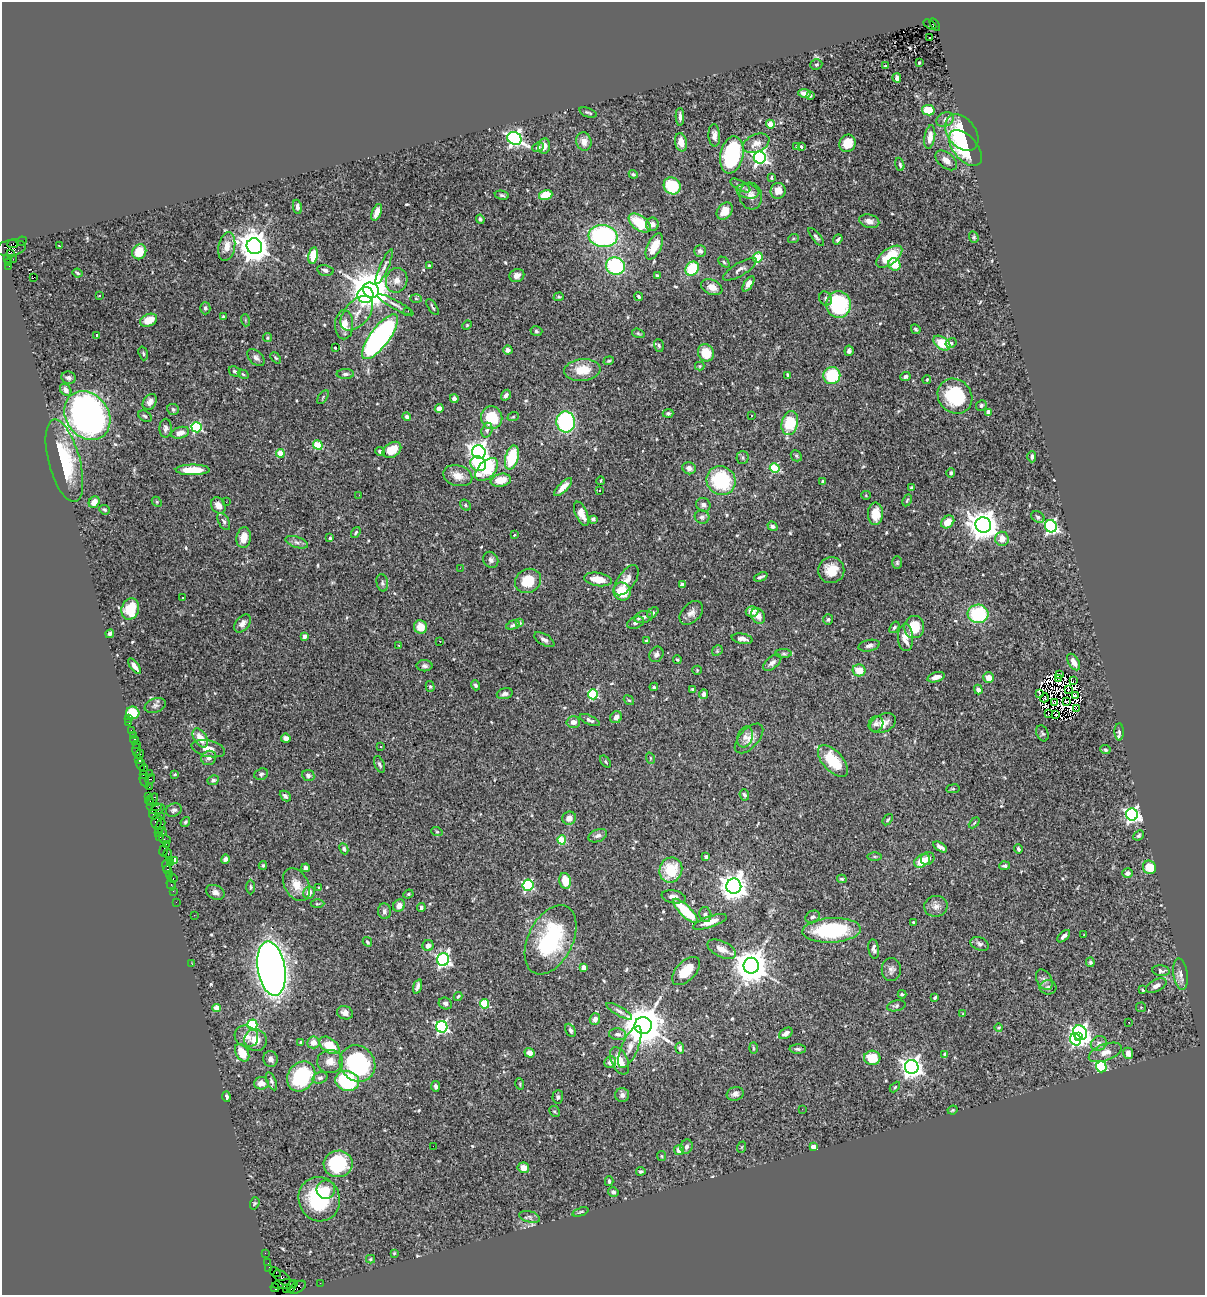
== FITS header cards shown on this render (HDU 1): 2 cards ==
NAXIS1  =                 1203
NAXIS2  =                 1293

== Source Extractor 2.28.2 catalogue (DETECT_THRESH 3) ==
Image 1203 x 1293 px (HDU 1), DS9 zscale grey, 1 PNG px = 1 image px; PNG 1207 x 1297 px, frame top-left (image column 1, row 1293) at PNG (2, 2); each listed source drawn as its Kron ellipse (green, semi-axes under 4 px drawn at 4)
Background 1.45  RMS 0.033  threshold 0.1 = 3 sigma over >= 5 px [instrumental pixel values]
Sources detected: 582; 9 with non-positive FLUX_AUTO (blend fragments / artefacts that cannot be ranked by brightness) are neither listed nor drawn; of the other 573, the 500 brightest by FLUX_AUTO listed and drawn (73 fainter detections omitted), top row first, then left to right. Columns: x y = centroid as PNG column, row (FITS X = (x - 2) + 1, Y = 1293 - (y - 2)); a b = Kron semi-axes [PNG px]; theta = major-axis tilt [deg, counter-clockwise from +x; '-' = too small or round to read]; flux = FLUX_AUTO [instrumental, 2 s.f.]
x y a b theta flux
930 24 7 3 -29 240
935 25 7 3 -59 410
929 38 3 2 - 12
919 63 3 3 - 2.7
816 64 6 5 - 4
886 66 3 3 - 3.2
897 78 4 4 - 7.3
804 93 6 4 -10 12
810 96 3 3 - 2.8
928 110 6 5 - 46
588 112 9 3 -20 4
680 117 9 3 -88 6.9
945 119 9 7 28 8.6
770 124 4 4 - 47
962 133 20 14 -52 99
714 135 11 6 -87 11
930 137 12 5 81 21
514 138 7 6 - 730
584 142 9 7 -76 16
681 142 9 6 -78 25
756 143 14 9 25 19
848 143 9 8 - 41
544 146 8 6 81 14
538 147 6 4 24 5.5
797 147 4 3 - 2.7
801 147 3 3 - 7.1
965 148 21 12 -50 170
732 155 19 11 78 250
760 158 6 6 - 620
946 160 12 7 -40 17
900 164 7 4 -72 4.9
633 174 4 4 - 3.5
771 177 3 3 - 3.3
740 185 11 5 -29 6.3
672 186 9 8 - 75
748 191 11 7 -13 12
778 191 8 7 - 21
502 195 7 4 -9 4.3
546 195 7 5 17 56
751 196 13 11 -74 17
297 207 7 4 -80 7
725 211 9 7 52 29
377 212 9 4 67 16
480 219 4 3 - 4
869 221 10 6 -15 13
640 223 12 7 -36 81
652 224 6 6 - 13
603 236 14 11 -6 360
816 237 11 4 -51 5
974 237 6 4 -70 3.2
793 239 5 3 - 2.7
838 239 5 3 - 4.6
22 241 5 4 - 55
13 244 6 3 21 290
59 246 3 2 - 3.6
254 246 8 7 - 3700
654 246 14 7 64 40
227 247 14 8 79 25
11 248 15 8 8 1100
700 251 6 5 - 7.2
139 252 8 6 59 43
10 253 3 3 - 580
313 255 8 4 79 45
758 257 5 4 - 90
889 257 15 7 37 75
8 259 3 2 - 17
13 259 2 2 - 23
724 262 6 4 -45 3.3
9 263 3 2 - 330
894 264 6 5 - 43
9 266 3 2 - 18
384 266 19 4 66 9.5
429 266 3 3 - 5.9
615 266 9 8 - 220
692 269 7 6 - 100
740 269 19 6 31 11
325 270 8 5 -13 6.5
77 273 5 3 - 3
517 275 7 6 - 12
657 276 4 2 - 3
33 278 4 2 - 30
397 280 12 10 71 18
748 284 9 4 58 11
712 287 11 7 -24 19
371 290 8 7 - 7000
99 295 3 3 - 5.9
365 295 8 8 - 290
559 297 5 4 - 2.8
639 297 4 3 - 3.7
416 299 6 4 -3 2.9
825 299 7 6 - 5
839 304 13 12 - 200
395 305 21 3 -28 8.8
433 307 9 3 -57 3.7
205 308 6 5 - 5.9
408 311 3 2 - 6
357 313 20 12 48 27
223 316 4 3 - 2.5
149 320 9 6 23 37
245 320 6 4 -72 2.7
344 325 14 9 88 26
467 325 5 4 - 2.6
916 329 5 3 - 3.3
536 331 6 4 -16 3.9
638 333 6 4 -18 3.3
97 335 4 3 - 6.9
380 337 27 9 53 710
268 338 4 4 - 3.2
942 343 9 6 -37 54
951 343 6 5 - 5.1
659 346 7 5 -74 4
335 348 3 2 - 2.8
508 350 4 4 - 9
849 351 5 4 - 7.4
143 353 7 4 -73 3.8
706 353 9 8 - 48
256 358 10 6 -43 8.3
276 358 6 4 -47 3.1
609 361 5 4 - 3.2
700 366 5 4 - 2.5
582 370 18 11 6 49
235 371 6 4 -32 4.8
243 374 6 3 -31 2.6
345 374 8 5 0 5.9
788 375 4 3 - 11
832 375 8 8 - 110
905 377 5 4 - 5.1
68 378 7 6 - 6.3
927 379 4 3 - 2.4
66 390 6 5 - 11
506 395 6 4 57 6.7
955 396 18 16 -48 140
323 397 8 4 56 3.6
454 399 4 4 - 8.2
150 402 8 6 56 12
981 405 5 5 - 4.2
173 409 6 5 - 5.3
439 409 4 4 - 9.8
988 412 4 3 - 21
668 413 5 4 - 3.6
87 415 26 21 -55 1200
145 416 7 5 -35 4.8
751 416 3 3 - 5.6
407 417 4 4 - 6.1
513 417 6 3 19 2.5
492 418 11 10 - 78
566 422 10 9 - 250
790 423 12 8 77 91
197 427 5 5 - 210
166 428 9 6 88 8
487 430 7 5 72 6
180 433 9 5 18 18
318 445 5 4 - 90
392 450 10 7 33 39
380 451 5 4 - 5
479 452 7 6 - 1200
280 453 4 4 - 52
796 456 6 5 - 3.3
743 457 6 6 - 4.8
1032 457 5 4 - 5.6
512 458 12 6 75 110
64 461 42 15 -75 150
478 464 8 7 - 70
689 468 7 6 - 11
775 468 5 4 - 140
193 470 17 5 0 62
487 470 14 8 46 150
951 473 5 4 - 5.3
458 476 15 10 -15 24
501 480 10 6 11 40
601 481 4 3 - 2.6
721 481 15 14 - 190
822 482 4 3 - 3.4
563 487 12 4 45 23
911 488 4 3 - 3.6
599 491 3 3 - 3.5
359 495 2 2 - 4.9
866 495 4 4 - 2.6
907 500 6 3 63 2.7
94 502 6 5 - 19
157 502 6 4 -48 2.9
226 502 2 2 - 5.5
218 505 8 6 -55 18
465 505 6 5 - 3.4
703 505 7 6 - 7.6
104 510 5 4 - 3.2
581 514 13 6 -65 22
875 514 11 7 89 40
702 517 7 7 - 7.2
1038 517 7 5 -32 4.6
593 519 4 4 - 4.3
224 522 9 5 -62 4.9
948 522 7 5 43 31
983 525 8 7 - 3500
772 526 5 4 - 6.6
1051 526 6 6 - 470
356 532 6 4 53 3.6
514 535 3 3 - 2.6
244 538 10 7 82 26
330 538 4 3 - 2.9
1002 539 7 7 - 23
297 542 12 5 -18 8.3
491 560 8 7 - 7.3
897 563 6 5 - 3.8
460 568 2 2 - 6.5
831 570 13 13 - 41
761 577 7 3 22 4.6
598 579 14 6 -10 31
626 580 17 8 55 22
528 581 13 11 32 51
382 583 9 5 -78 5.5
682 585 4 4 - 20
622 592 9 8 - 65
183 598 3 3 - 13
130 609 11 8 71 69
752 611 6 5 - 17
653 613 6 4 45 4.4
691 613 14 9 46 15
978 614 10 9 - 130
758 616 8 6 -55 15
644 617 10 6 13 9
828 619 5 5 - 4.7
243 623 10 6 50 13
519 623 4 4 - 11
635 623 9 6 21 8.6
513 625 7 4 16 4.7
420 627 7 6 - 32
894 627 6 4 53 4.2
914 627 11 10 - 53
110 634 4 3 - 5.2
305 636 4 4 - 7.1
906 638 13 7 -87 24
742 639 11 5 -10 12
544 640 11 5 -30 8.7
440 641 3 2 - 3.7
646 641 4 4 - 2.6
399 645 3 3 - 2.6
869 646 11 5 12 8.2
717 651 6 4 47 3.6
656 654 8 6 58 8.1
784 654 8 4 -1 4.3
677 660 4 3 - 2.5
1074 662 9 5 -59 17
772 663 11 6 40 9.6
134 666 9 4 -53 12
425 666 8 5 -1 6.5
697 670 4 4 - 2.5
859 670 6 6 - 33
1060 674 3 3 - 10
936 677 9 5 17 14
989 678 5 5 - 25
1058 678 4 2 - 6.8
1073 681 3 2 - 27
475 685 5 4 - 4.3
430 686 5 4 - 3.3
654 687 4 3 - 3.3
693 689 3 3 - 3.2
978 690 5 4 - 9.3
1068 690 3 2 - 2.6
1040 693 3 2 - 4.1
505 694 8 5 18 6.6
593 694 5 5 - 190
704 694 5 3 - 8.1
1075 695 3 3 - 3.5
1044 698 4 2 - 3.3
629 700 5 4 - 3.3
1066 701 3 2 - 4.1
1054 702 3 3 - 4
155 705 11 7 21 6.8
1077 709 4 3 - 8.8
133 713 7 6 - 57
1048 714 3 2 - 4.4
1056 715 2 2 - 4.3
616 717 6 5 - 8.9
128 719 2 2 - 17
590 720 11 4 -26 6.6
573 722 7 5 -2 12
129 723 2 2 - 7.7
883 723 13 9 25 19
876 724 8 7 - 7.5
131 730 2 2 - 37
1119 732 8 4 -89 6.1
1042 733 8 5 -67 4
133 735 2 2 - 21
745 737 11 7 72 11
200 738 10 6 -59 32
286 738 5 4 - 11
749 738 18 9 47 21
134 740 4 3 - 180
137 744 2 2 - 23
381 747 3 3 - 9.1
208 749 17 8 -13 20
137 750 6 4 86 120
1105 750 5 4 - 3.7
139 754 5 3 - 210
209 758 8 7 - 8.3
650 758 6 3 -71 2.7
139 759 2 2 - 61
833 761 19 10 -48 80
605 762 7 3 -52 2.9
379 764 9 5 -66 5.5
141 765 6 3 -76 240
144 768 4 2 - 77
149 773 2 2 - 57
175 774 4 3 - 2.4
261 774 7 5 20 4.9
144 775 3 3 - 100
308 776 6 5 - 6.4
150 779 5 3 - 450
213 780 6 5 - 4.9
144 781 7 3 -67 160
149 787 2 2 - 73
953 789 7 3 8 2.6
744 795 6 4 -67 5.6
149 796 3 3 - 110
285 796 6 4 -44 6
149 800 4 3 - 230
153 800 7 3 56 270
154 806 8 3 0 300
157 809 8 3 19 820
174 810 8 6 29 6.2
1132 814 6 6 - 630
153 815 5 3 - 260
161 816 2 2 - 52
569 818 7 6 - 13
888 820 6 3 54 2.8
156 821 7 5 80 460
185 822 5 4 - 3.5
974 823 6 3 45 2.7
160 826 8 4 65 510
162 832 4 3 - 430
437 832 6 3 -19 2.5
158 833 3 2 - 77
1139 835 5 4 - 3.9
598 836 10 6 21 8.7
160 837 4 3 - 84
165 839 6 2 -18 68
562 840 4 4 - 83
166 844 2 2 - 120
940 847 7 4 -33 9.4
344 849 6 4 -64 4.4
1018 849 5 3 - 4
163 851 6 3 79 120
168 854 4 3 - 150
874 856 7 3 -1 2.8
706 857 4 3 - 5.4
928 858 7 6 - 11
225 859 5 4 - 7.5
175 861 4 4 - 28
922 861 8 6 29 39
170 862 2 2 - 35
263 865 4 3 - 2.9
167 866 6 3 -80 180
1005 866 5 4 - 5.4
1149 867 7 6 - 54
306 868 4 4 - 7.7
167 869 3 2 - 110
671 870 13 11 68 77
1128 873 5 4 - 8.8
169 874 3 2 - 96
172 878 5 3 - 410
842 879 5 3 - 3.2
565 881 8 5 -77 43
171 884 6 2 -72 77
297 885 18 12 -59 29
528 885 5 5 - 230
734 886 7 7 - 2400
251 887 7 4 -90 3.5
319 888 3 3 - 3.7
173 891 2 2 - 47
215 892 9 7 -24 9.6
309 893 6 5 - 17
408 894 5 4 - 2.9
674 897 12 6 -10 12
176 902 2 2 - 31
317 904 7 3 0 2.5
399 906 6 5 - 14
936 906 11 10 - 15
421 907 4 4 - 4.6
384 911 8 6 -83 6.9
685 911 16 5 -45 110
705 914 7 6 - 7
194 915 2 2 - 4.2
813 917 7 6 - 6.4
710 922 18 5 19 26
914 923 3 3 - 3.7
832 930 29 12 3 200
1084 935 3 2 - 5.6
1064 936 8 4 43 6.7
550 940 37 22 64 220
367 942 5 3 - 3
980 944 9 6 -23 7
428 946 5 5 - 13
722 949 15 8 -25 20
874 949 10 5 -81 8
443 960 6 6 - 460
1090 962 5 4 - 4.3
192 964 3 2 - 4.2
751 966 8 8 - 5200
584 967 4 4 - 24
271 969 27 13 -81 2600
891 970 11 9 -90 11
686 971 17 9 46 55
1161 971 9 5 -7 6.5
1181 974 16 7 -82 13
1044 980 11 7 -61 9.1
1156 985 11 6 27 10
417 986 7 3 71 7.3
1048 987 8 7 - 7.1
1142 990 4 2 - 2.7
902 994 4 3 - 3.8
458 996 4 3 - 2.6
935 997 4 3 - 3.4
445 1003 7 5 -26 6.2
484 1004 4 4 - 120
896 1006 9 5 12 4.5
1141 1007 5 5 - 2.6
216 1008 4 4 - 40
619 1011 14 4 -30 8.5
345 1013 8 6 -19 11
963 1014 4 3 - 2.4
595 1019 6 5 - 12
1129 1022 3 2 - 4.8
252 1025 5 5 - 190
643 1025 8 8 - 7300
442 1027 6 5 - 370
999 1027 4 3 - 2.7
570 1030 7 4 -63 5.3
786 1033 7 5 32 11
1080 1033 8 6 -51 910
618 1034 8 6 -6 8.1
246 1036 12 10 -25 22
1079 1037 3 3 - 340
1075 1039 6 5 - 180
256 1040 11 11 - 30
301 1042 4 3 - 3.2
313 1042 6 6 - 21
1099 1043 8 7 - 9.5
329 1045 11 7 -37 63
630 1047 23 8 67 21
680 1048 5 4 - 5.2
753 1048 6 4 -88 2.8
798 1049 8 4 -1 5.2
1105 1052 17 8 20 20
242 1053 9 6 -59 46
530 1053 5 4 - 15
1128 1053 6 5 - 14
945 1054 4 3 - 8.1
872 1058 8 7 - 53
271 1059 8 7 - 9.6
330 1061 13 11 -2 22
620 1061 14 8 -66 39
610 1062 6 5 - 16
357 1064 19 17 -50 260
912 1067 7 7 - 1500
1101 1067 5 5 - 290
301 1076 16 13 55 180
320 1078 8 5 18 7
271 1081 9 4 -67 5.6
347 1081 12 10 -16 220
261 1083 7 6 - 16
520 1084 6 3 -73 2.6
436 1086 5 4 - 6.3
895 1087 6 3 46 2.7
735 1094 9 6 17 9.2
622 1095 7 7 - 8
226 1097 5 3 - 7.4
558 1097 7 5 86 5.3
802 1109 2 2 - 4.7
952 1110 5 3 - 3
554 1111 6 5 - 3.3
433 1146 2 2 - 40
686 1146 7 6 - 9
742 1147 6 3 70 2.5
813 1147 4 4 - 32
679 1150 5 5 - 20
661 1156 5 4 - 2.9
338 1164 14 13 - 150
523 1168 6 5 - 21
641 1171 4 3 - 4.1
609 1181 5 3 - 3.8
326 1190 9 9 - 24
613 1192 5 4 - 6
319 1199 22 20 -69 150
255 1203 6 4 71 3.1
580 1212 8 2 19 3.4
530 1217 11 5 -15 7.1
265 1253 2 2 - 36
394 1253 3 3 - 2.9
370 1259 4 4 - 2.4
268 1263 2 2 - 25
269 1269 4 2 - 82
275 1272 6 2 -30 110
282 1278 10 6 -39 770
320 1283 2 2 - 27
285 1284 13 4 4 720
291 1287 6 3 67 380
297 1287 9 5 30 390
275 1288 4 3 - 77
287 1289 3 3 - 120
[73 fainter detections neither listed nor drawn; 9 non-positive-flux detections neither listed nor drawn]